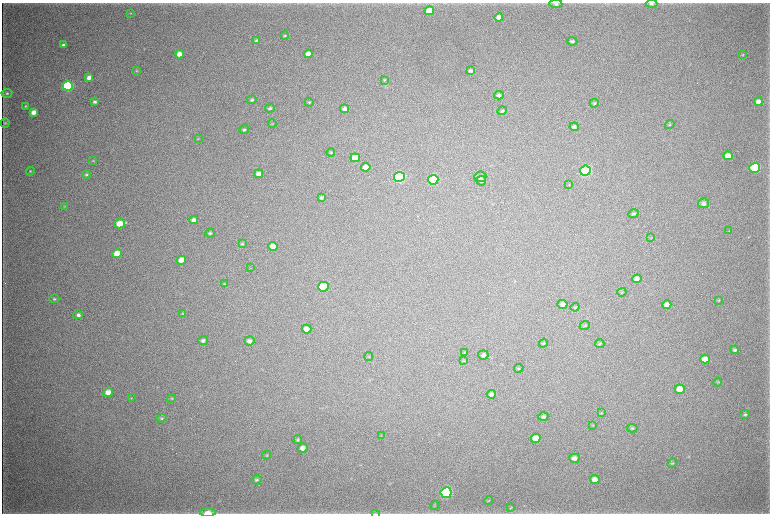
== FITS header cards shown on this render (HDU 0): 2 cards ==
NAXIS1  =                 1536 / length of data axis 1
NAXIS2  =                 1023 / length of data axis 2

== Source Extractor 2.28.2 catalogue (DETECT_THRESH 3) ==
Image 1536 x 1023 px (HDU 0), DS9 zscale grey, zoomed out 1/2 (1 PNG px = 2 x 2 image px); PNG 772 x 516 px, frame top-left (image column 1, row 1022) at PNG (2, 3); each listed source drawn as its Kron ellipse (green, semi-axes under 4 px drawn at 4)
Background 4230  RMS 37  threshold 110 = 3 sigma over >= 5 px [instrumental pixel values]
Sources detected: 117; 2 cannot appear on this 1/2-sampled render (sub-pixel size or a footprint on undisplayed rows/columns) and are neither listed nor drawn; the other 115 listed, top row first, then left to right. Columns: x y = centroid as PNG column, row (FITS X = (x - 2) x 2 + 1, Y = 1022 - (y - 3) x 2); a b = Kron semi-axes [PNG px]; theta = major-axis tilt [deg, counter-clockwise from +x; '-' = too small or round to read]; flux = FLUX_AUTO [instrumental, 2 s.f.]
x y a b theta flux
556 4 6 4 -4 1.6e+04
652 4 6 4 -1 1.4e+04
429 11 5 4 - 1.7e+05
130 13 3 3 - 4.6e+03
499 17 4 4 - 6.3e+04
285 36 4 3 - 8.4e+03
257 41 4 3 - 1.9e+04
572 41 5 4 - 1.9e+04
63 45 4 3 - 2.3e+04
180 54 4 4 - 7.8e+04
308 54 4 4 - 5.7e+04
743 55 4 3 - 5.9e+03
136 71 4 3 - 7.1e+03
471 71 4 3 - 2.5e+04
89 77 4 3 - 4.1e+04
384 80 4 3 - 6.7e+03
68 86 5 4 - 1.1e+06
7 93 5 4 - 1.3e+04
499 95 5 4 - 2.0e+04
252 100 5 4 - 1.3e+04
94 102 4 3 - 1.6e+04
309 102 4 3 - 7.6e+03
759 102 4 3 - 4.7e+04
594 103 4 4 - 9.2e+03
25 106 3 3 - 7.4e+03
270 108 5 4 - 1.3e+04
345 109 4 4 - 3.7e+04
502 111 5 4 - 1.3e+04
34 112 4 3 - 5.6e+04
5 123 5 4 - 8.7e+03
272 124 4 2 - 4.0e+03
670 124 5 4 - 9.4e+03
574 127 4 4 - 2.4e+04
244 130 5 3 - 1.3e+04
198 139 4 3 - 4.3e+03
331 152 4 3 - 8.6e+03
728 156 5 4 - 9.9e+04
355 158 5 4 - 1.6e+05
93 161 4 3 - 5.4e+03
366 167 4 4 - 1.1e+05
755 168 5 5 - 9.9e+05
30 171 4 3 - 7.1e+03
585 171 5 5 - 1.9e+06
86 174 4 3 - 8.7e+03
259 174 4 4 - 5.9e+04
399 177 5 5 - 1.5e+06
480 177 6 5 - 1.8e+04
433 180 5 5 - 6.9e+05
481 181 5 4 - 1.6e+04
569 185 4 3 - 5.5e+03
321 198 4 3 - 1.4e+04
703 203 5 5 - 3.2e+04
64 206 4 3 - 5.5e+03
633 214 5 4 - 1.4e+04
194 220 4 4 - 3.4e+04
120 224 5 4 - 1.3e+05
729 231 3 2 - 2.9e+03
210 233 4 4 - 1.3e+04
651 238 3 2 - 3.2e+03
242 244 3 3 - 8.5e+03
273 246 5 4 - 1.3e+05
117 254 4 4 - 1.7e+05
181 260 5 4 - 8.4e+04
251 268 3 2 - 4.1e+03
637 279 5 4 - 3.8e+04
224 284 4 4 - 6.8e+03
323 287 5 5 - 4.9e+05
622 292 4 3 - 6.1e+03
54 299 5 3 - 9.7e+03
719 300 4 3 - 5.6e+03
563 304 5 4 - 4.0e+04
667 305 4 4 - 5.0e+04
575 307 4 4 - 8.9e+03
182 314 4 3 - 5.7e+03
78 315 5 4 - 2.3e+04
585 326 5 3 - 9.1e+03
307 329 4 4 - 5.5e+04
203 341 5 4 - 2.1e+04
249 341 5 4 - 2.9e+04
543 343 5 3 - 6.5e+03
600 344 5 4 - 1.2e+04
735 350 4 4 - 1.5e+04
464 353 4 3 - 5.1e+03
483 355 5 4 - 2.4e+04
369 357 4 3 - 5.7e+03
705 359 5 4 - 7.8e+04
464 361 4 3 - 6.3e+03
519 368 5 3 - 7.2e+03
718 382 4 3 - 5.7e+03
680 389 5 4 - 9.4e+04
108 392 5 4 - 6.7e+04
491 394 4 4 - 1.9e+04
131 398 4 2 - 4.8e+03
171 398 4 3 - 6.6e+03
601 413 4 3 - 5.6e+03
745 414 5 3 - 1.1e+04
543 417 5 4 - 1.8e+04
162 418 5 4 - 1.0e+04
592 425 4 3 - 5.6e+03
632 428 5 3 - 8.4e+03
381 435 4 2 - 4.3e+03
536 438 5 4 - 9.7e+04
298 440 4 4 - 1.1e+04
303 448 5 4 - 4.4e+04
267 455 4 4 - 7.9e+03
574 458 5 4 - 4.0e+04
672 463 5 4 - 1.0e+04
595 479 5 4 - 5.1e+04
256 480 5 4 - 1.3e+04
446 493 5 5 - 1.5e+06
489 500 4 3 - 5.6e+03
435 505 4 3 - 5.8e+03
511 508 4 3 - 5.3e+03
208 513 8 4 0 6.7e+04
375 513 4 2 - 5.7e+03
At the frame edge (FLAGS 8, measured only in part): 4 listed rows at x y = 556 4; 652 4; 208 513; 375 513
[2 sub-pixel or undisplayed-footprint detections neither listed nor drawn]